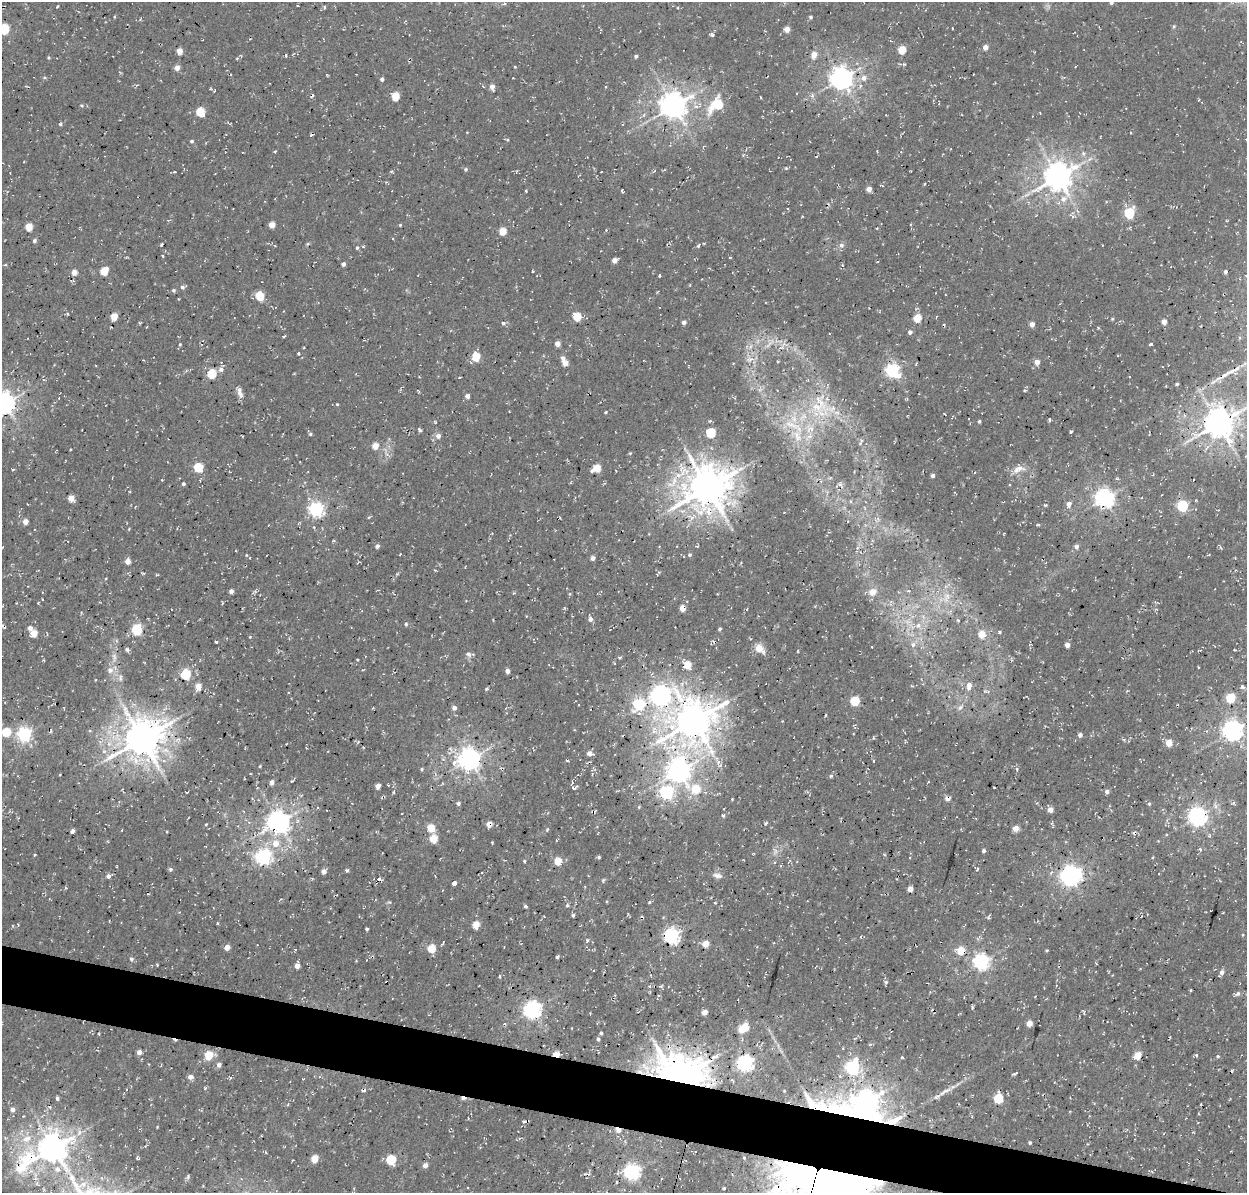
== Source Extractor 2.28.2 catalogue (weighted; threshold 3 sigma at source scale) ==
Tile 6 of 4 x 4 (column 2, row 2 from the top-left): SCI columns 1383-2627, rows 2702-3892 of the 5246 x 5340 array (HDU 1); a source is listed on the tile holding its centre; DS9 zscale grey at full resolution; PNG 1249 x 1195 px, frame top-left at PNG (2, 2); no overlay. Shown black and unused: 4% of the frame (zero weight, under 3 of 4 exposures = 8% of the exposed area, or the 3 px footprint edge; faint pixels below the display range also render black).
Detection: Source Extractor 2.28.2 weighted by HDU 2 'WHT'; one run over the whole footprint, this tile lists its part. Background 0.00446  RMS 0.0022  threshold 0.00995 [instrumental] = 3 sigma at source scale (4.5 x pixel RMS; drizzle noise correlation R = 1.50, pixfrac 1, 0.0396/0.0396 arcsec/px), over >= 5 px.
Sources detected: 352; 1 too faint to see at this stretch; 1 inside a brighter object's white glare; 11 cosmic-ray / hot-pixel residue — not listed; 7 inside a brighter listed object's ellipse — not listed separately; the other 332 listed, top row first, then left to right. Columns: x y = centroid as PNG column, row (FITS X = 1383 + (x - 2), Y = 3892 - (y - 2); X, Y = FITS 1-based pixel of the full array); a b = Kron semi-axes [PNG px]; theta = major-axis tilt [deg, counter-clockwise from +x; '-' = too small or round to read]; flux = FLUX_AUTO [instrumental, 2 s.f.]
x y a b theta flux
1111 3 5 4 - 0.42
504 4 5 4 - 0.38
57 6 3 2 - 0.21
810 17 4 4 - 0.38
1174 26 5 3 - 0.26
4 29 5 5 - 17
787 29 4 4 - 2.3
952 29 3 2 - 0.26
712 35 5 4 - 0.55
985 47 4 4 - 1.8
902 50 5 5 - 5.8
179 51 5 4 - 2.5
286 55 4 2 - 0.24
814 55 5 5 - 2.6
636 56 4 4 - 0.5
237 58 5 3 - 0.26
515 67 3 3 - 0.2
177 68 5 5 - 1.3
44 77 5 3 - 0.28
841 78 7 7 - 190
864 78 9 8 - 1.4
382 79 4 4 - 0.62
492 87 5 4 - 1.5
395 96 5 5 - 6.6
812 96 6 5 - 0.51
760 97 3 2 - 0.2
1199 100 4 2 - 0.15
82 105 5 5 - 0.33
717 105 12 8 39 9.7
673 106 8 8 - 280
200 112 5 5 - 8.1
230 123 6 3 -32 0.3
60 124 6 4 28 0.37
192 141 4 4 - 0.42
275 151 4 3 - 0.21
786 168 4 4 - 0.27
465 169 5 5 - 0.39
10 173 2 2 - 0.14
1058 177 9 8 - 330
869 189 4 4 - 1.8
622 190 4 2 - 0.31
526 191 3 2 - 0.21
1063 199 12 9 33 2.1
1129 213 6 5 - 17
911 224 3 2 - 0.21
272 225 4 4 - 3
400 225 3 3 - 0.25
29 227 5 5 - 5.2
606 230 4 3 - 0.23
503 231 5 5 - 5.1
34 241 5 4 - 0.61
308 244 5 4 - 0.27
161 245 4 3 - 0.32
841 245 7 6 - 0.77
698 246 5 4 - 0.34
357 248 5 4 - 0.34
163 256 3 3 - 0.24
730 257 4 2 - 0.16
614 260 5 4 - 1.1
877 262 4 2 - 0.14
343 264 4 4 - 0.8
5 265 5 3 - 0.19
104 271 5 5 - 6.1
1225 271 3 3 - 0.57
74 272 7 6 - 1
660 275 4 3 - 0.19
182 287 5 5 - 0.58
173 290 5 4 - 0.41
259 296 5 5 - 8.2
67 314 4 3 - 0.24
114 316 5 5 - 4.3
577 317 6 5 - 5.8
917 318 5 5 - 6.6
1112 319 5 4 - 0.23
684 322 5 4 - 0.63
1164 322 4 4 - 2
1032 324 4 4 - 1.4
910 332 5 4 - 0.68
283 336 4 2 - 0.27
770 343 21 5 48 1.5
180 344 4 3 - 0.3
557 344 4 4 - 2.1
1151 344 4 3 - 0.42
750 346 8 4 71 0.61
299 353 3 3 - 0.31
476 357 5 5 - 8.6
749 359 12 7 4 1.3
143 360 2 2 - 0.18
1037 362 5 5 - 1.7
565 363 6 5 - 2.2
221 369 7 6 - 0.83
892 370 6 6 - 53
1231 371 32 5 26 2.9
211 374 5 5 - 13
460 377 3 2 - 0.2
1177 384 4 4 - 0.32
1025 391 4 4 - 0.34
240 392 15 6 -70 1.2
467 396 4 4 - 1.1
4 403 7 7 - 170
337 404 4 3 - 0.21
817 407 40 17 -49 10
606 412 4 3 - 0.26
710 421 4 3 - 0.25
979 421 3 3 - 0.36
1218 423 10 9 - 400
794 426 41 9 -29 6.3
1071 431 3 3 - 0.42
711 433 5 5 - 13
310 434 5 4 - 0.33
438 436 6 6 - 1
375 446 4 4 - 3.5
630 453 4 4 - 0.23
198 467 5 5 - 9.9
596 468 7 5 27 5.3
1018 469 18 9 20 2.1
932 475 4 3 - 0.75
183 484 3 3 - 0.46
840 484 6 5 - 0.57
707 488 13 12 - 700
71 498 5 4 - 3.1
1104 499 7 6 - 110
1069 504 6 6 - 1.2
1045 505 6 3 7 0.29
1182 506 5 5 - 23
316 509 6 6 - 62
25 522 5 4 - 1.7
129 529 4 3 - 0.19
333 541 5 3 - 0.23
377 546 4 4 - 0.87
1076 547 5 5 - 0.86
246 555 4 4 - 0.21
690 555 4 4 - 0.39
593 558 5 4 - 0.88
128 561 4 4 - 2.2
157 575 5 2 - 0.27
231 591 4 4 - 1
908 591 4 3 - 0.2
872 592 6 5 - 3
947 596 11 6 -59 1.4
38 603 4 3 - 0.15
682 608 5 4 - 2.3
526 616 4 2 - 0.15
590 619 6 5 - 0.87
958 620 4 3 - 0.22
406 624 4 4 - 0.4
4 626 7 3 -44 0.42
918 626 9 6 74 1
30 628 5 4 - 1
137 629 6 5 - 20
719 629 5 4 - 0.43
34 633 5 5 - 3.9
982 634 5 5 - 4.3
250 637 4 3 - 0.2
216 642 3 3 - 0.26
913 645 7 7 - 0.8
1067 645 5 5 - 0.96
759 648 7 6 - 3.2
127 650 6 4 -31 0.45
469 655 9 6 -58 0.75
620 657 6 3 1 0.28
357 659 4 2 - 0.16
1011 660 7 3 -84 0.28
687 665 5 5 - 6.1
110 670 9 9 - 1.4
363 670 4 2 - 0.17
507 671 4 4 - 1
185 674 5 5 - 18
120 678 12 6 -90 0.97
969 686 10 6 83 1.6
198 687 6 5 - 2.6
1242 687 6 4 -45 0.53
486 689 5 4 - 0.31
661 695 10 8 4 120
1231 698 5 5 - 12
855 701 5 5 - 9.8
639 704 6 6 - 22
960 707 8 5 62 0.67
454 708 5 5 - 0.92
826 715 5 3 - 0.16
693 721 14 12 35 590
90 731 5 3 - 0.22
1232 731 7 7 - 150
6 732 5 5 - 10
24 734 6 6 - 53
1080 735 4 4 - 0.93
873 738 5 2 - 0.19
142 739 11 10 - 610
1124 739 5 4 - 0.33
1169 743 5 4 - 3.8
104 751 6 4 1 0.5
590 753 6 5 - 1.3
469 759 7 7 - 180
1141 761 4 2 - 0.16
260 766 3 3 - 0.21
422 769 5 4 - 0.3
1017 769 6 3 -58 0.32
679 771 8 8 - 200
250 774 3 2 - 0.17
831 776 5 4 - 0.42
292 781 5 3 - 0.25
272 782 5 4 - 1.1
442 783 4 3 - 0.19
572 783 5 3 - 0.36
378 786 5 4 - 1.5
575 788 6 3 21 0.57
994 788 2 2 - 0.17
696 789 7 6 - 7.7
1107 791 5 4 - 0.77
187 792 4 2 - 0.15
667 792 6 6 - 39
947 798 6 5 - 1.1
732 799 4 3 - 0.17
458 803 4 4 - 0.52
1233 803 5 4 - 0.34
1149 804 5 4 - 0.36
639 807 5 4 - 0.25
1050 810 4 4 - 2.1
723 815 4 4 - 0.4
1197 817 6 6 - 120
278 822 8 7 - 200
206 824 4 3 - 0.22
489 824 5 5 - 1.8
765 824 6 4 48 0.35
597 827 4 3 - 0.19
431 828 5 5 - 5.9
1016 828 5 5 - 2.3
547 829 5 4 - 0.27
122 830 4 2 - 0.13
73 831 5 3 - 0.54
433 839 5 5 - 6.4
276 843 8 7 - 2.6
1200 849 5 4 - 0.47
775 851 12 6 -68 0.94
984 851 4 4 - 0.56
35 855 3 2 - 0.22
264 857 7 6 - 63
599 857 4 3 - 0.34
1153 857 3 2 - 0.27
524 861 4 3 - 0.31
558 861 5 5 - 5.5
781 866 3 3 - 0.3
170 869 5 4 - 0.45
977 869 4 3 - 0.25
324 871 5 5 - 1.1
1070 875 9 8 - 71
108 876 5 5 - 0.68
717 876 12 6 -11 1
603 880 6 4 65 0.27
454 883 4 4 - 0.97
65 888 5 3 - 0.23
910 889 4 4 - 2.5
389 902 6 3 -17 0.28
649 902 5 4 - 0.25
567 905 5 4 - 0.33
525 906 4 3 - 0.39
573 915 4 3 - 0.43
989 916 8 3 65 0.36
476 925 5 5 - 4.4
367 929 3 3 - 0.42
671 936 6 6 - 65
861 936 3 2 - 0.18
587 941 5 4 - 0.39
442 943 7 3 62 0.24
705 944 5 4 - 4
227 947 5 4 - 2.3
431 948 5 5 - 6.5
1046 950 3 3 - 0.26
960 951 5 4 - 7.4
557 957 4 3 - 0.47
131 959 5 5 - 0.58
981 962 6 6 - 72
297 966 4 4 - 1.6
1221 973 6 4 61 1.1
500 976 4 3 - 0.22
886 982 5 5 - 0.4
1191 990 3 2 - 0.23
930 992 3 3 - 0.15
1238 994 7 6 - 0.64
972 1007 6 3 73 0.26
532 1010 6 6 - 97
704 1012 4 4 - 2
1029 1023 5 4 - 2.4
745 1027 5 5 - 5.5
741 1029 5 5 - 2.9
601 1033 4 3 - 0.44
99 1034 3 2 - 0.21
855 1038 5 3 - 0.23
598 1039 4 3 - 0.51
843 1048 3 3 - 0.2
139 1052 4 4 - 1.2
556 1054 5 4 - 4.5
208 1055 5 5 - 7.4
1138 1055 5 4 - 5.9
1196 1055 4 3 - 0.38
715 1056 13 7 28 1.5
1218 1056 5 4 - 0.34
902 1057 4 4 - 0.22
745 1063 6 6 - 81
219 1065 5 5 - 0.85
853 1067 7 6 - 44
1015 1074 5 3 - 0.39
190 1077 6 5 - 0.97
230 1078 5 3 - 0.24
676 1078 17 13 -3 730
303 1079 3 2 - 0.17
944 1091 24 5 31 2
57 1098 4 4 - 0.53
998 1098 5 5 - 11
1070 1098 3 2 - 0.13
865 1102 29 12 6 170
288 1104 4 4 - 0.35
50 1107 5 4 - 0.42
12 1109 6 5 - 0.83
1198 1113 3 2 - 0.19
893 1120 26 8 20 4.7
157 1127 3 2 - 0.17
618 1129 6 4 -21 2
27 1138 17 10 25 3.9
1030 1142 3 3 - 0.37
53 1148 15 10 25 370
266 1152 5 3 - 0.21
138 1158 4 3 - 0.29
314 1159 5 4 - 5.1
391 1160 5 5 - 12
425 1165 5 4 - 1
57 1169 10 8 -44 1.6
632 1172 6 6 - 67
188 1177 7 5 82 0.4
843 1177 91 52 -1 230
617 1182 3 2 - 0.28
724 1188 3 3 - 0.29
Overlapping masked pixels (flux is a lower limit): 18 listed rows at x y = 1218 423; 707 488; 4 626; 661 695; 693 721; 378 786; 947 798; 278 822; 489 824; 671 936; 960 951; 556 1054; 676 1078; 865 1102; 893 1120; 618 1129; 53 1148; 843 1177
Isophote crosses this tile's border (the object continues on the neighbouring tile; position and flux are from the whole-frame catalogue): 5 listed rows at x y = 1111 3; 4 29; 4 403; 1218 423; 843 1177
Unlisted compact peaks at least as high as the median listed source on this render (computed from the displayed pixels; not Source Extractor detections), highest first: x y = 347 870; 999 632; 420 430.